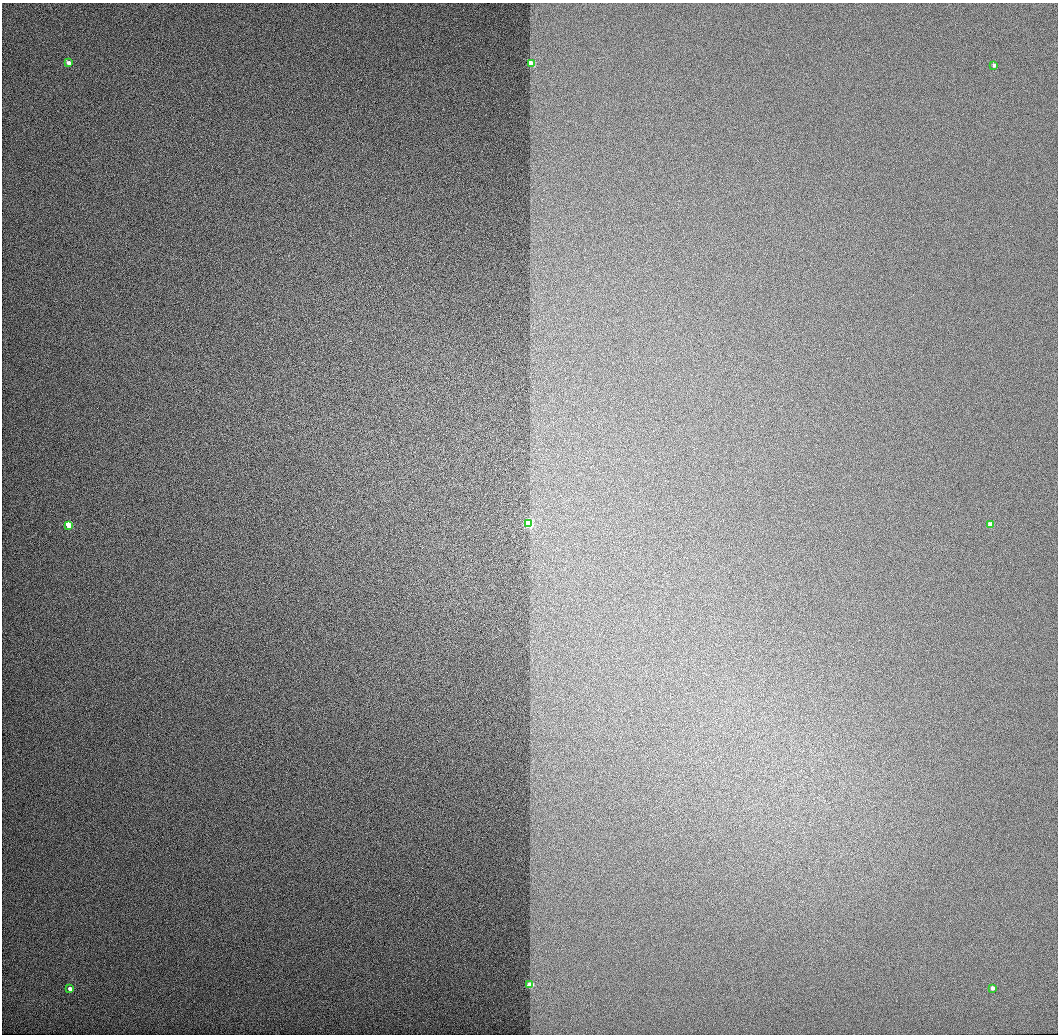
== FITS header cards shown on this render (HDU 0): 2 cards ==
NAXIS1  =                 1056 / Length of Axis 1 (Serial)
NAXIS2  =                 1032 / Length of Axis 2 (Parallel)

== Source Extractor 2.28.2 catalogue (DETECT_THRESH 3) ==
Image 1056 x 1032 px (HDU 0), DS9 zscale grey, 1 PNG px = 1 image px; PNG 1060 x 1036 px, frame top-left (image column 1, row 1032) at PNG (2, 3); each listed source drawn as its Kron ellipse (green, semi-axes under 4 px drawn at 4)
Background 515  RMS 3.2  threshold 9.63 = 3 sigma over >= 5 px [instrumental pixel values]
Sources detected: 9; all 9 listed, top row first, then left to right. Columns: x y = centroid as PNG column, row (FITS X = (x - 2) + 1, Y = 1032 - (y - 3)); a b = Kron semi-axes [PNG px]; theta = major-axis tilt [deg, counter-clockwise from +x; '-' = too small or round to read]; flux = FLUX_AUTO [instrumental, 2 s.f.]
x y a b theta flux
68 63 4 3 - 3100
531 64 4 3 - 15000
994 65 3 3 - 2900
529 524 3 3 - 69000
68 525 4 3 - 17000
990 525 3 3 - 16000
530 985 3 3 - 20000
992 988 3 3 - 2800
70 989 3 3 - 3300